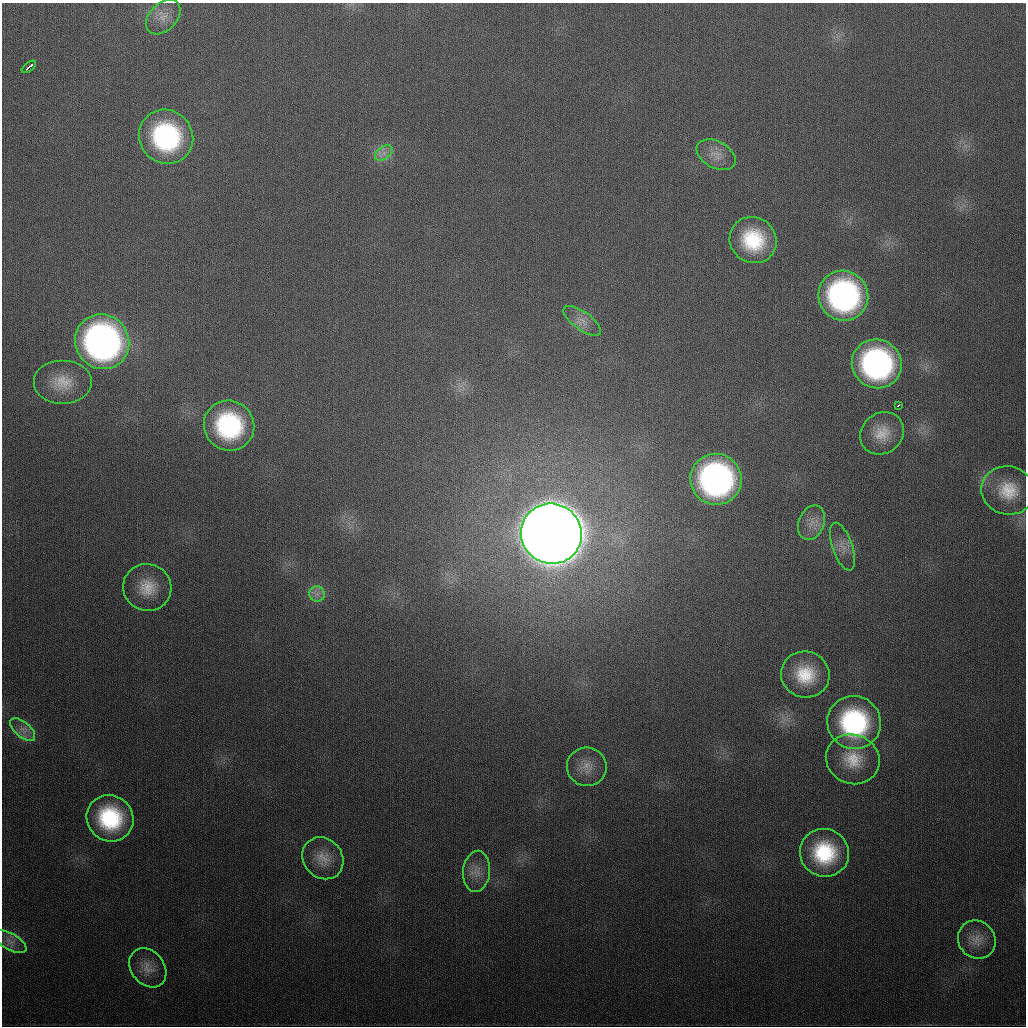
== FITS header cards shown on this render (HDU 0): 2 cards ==
NAXIS1  =                 1024
NAXIS2  =                 1024

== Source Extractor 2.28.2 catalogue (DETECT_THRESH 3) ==
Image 1024 x 1024 px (HDU 0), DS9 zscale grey, 1 PNG px = 1 image px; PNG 1028 x 1028 px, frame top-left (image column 1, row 1024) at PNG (2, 3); each listed source drawn as its Kron ellipse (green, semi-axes under 4 px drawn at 4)
Background 355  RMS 14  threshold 41.1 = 3 sigma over >= 5 px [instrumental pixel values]
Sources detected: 33; all 33 listed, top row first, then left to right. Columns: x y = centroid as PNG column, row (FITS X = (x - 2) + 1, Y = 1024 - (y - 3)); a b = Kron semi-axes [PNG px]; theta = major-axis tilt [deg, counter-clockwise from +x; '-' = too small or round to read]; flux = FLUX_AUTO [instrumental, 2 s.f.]
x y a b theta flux
163 17 20 13 46 1.4e+04
29 67 8 3 38 6.5e+03
166 137 28 26 -45 1.5e+05
384 153 10 6 37 5.7e+03
716 155 21 13 -28 1.3e+04
753 240 24 22 -36 5.9e+04
843 296 25 24 - 2.4e+05
582 321 22 9 -36 1.1e+04
102 342 28 26 -50 4.3e+05
877 364 25 24 - 2.2e+05
62 382 29 22 0 2.8e+04
898 406 4 2 - 2.3e+03
229 426 26 24 -43 1.2e+05
882 433 23 20 39 2.1e+04
716 479 26 25 - 3.1e+05
1008 490 27 24 -10 3.2e+04
811 523 18 13 68 1.3e+04
551 534 31 30 - 6.6e+06
842 547 25 10 -71 1.2e+04
147 587 24 23 - 2.6e+04
317 594 7 7 - 5.3e+03
805 674 24 23 - 4.0e+04
854 722 27 26 - 1.4e+05
23 730 15 7 -41 7.7e+03
853 759 27 24 -22 3.2e+04
587 767 20 19 - 1.6e+04
110 818 24 22 -40 8.4e+04
824 853 25 23 -27 6.9e+04
323 858 22 19 -50 1.8e+04
477 871 21 13 85 1.3e+04
977 940 20 18 -48 1.4e+04
10 942 18 8 -30 7.6e+03
148 968 21 16 -51 1.4e+04